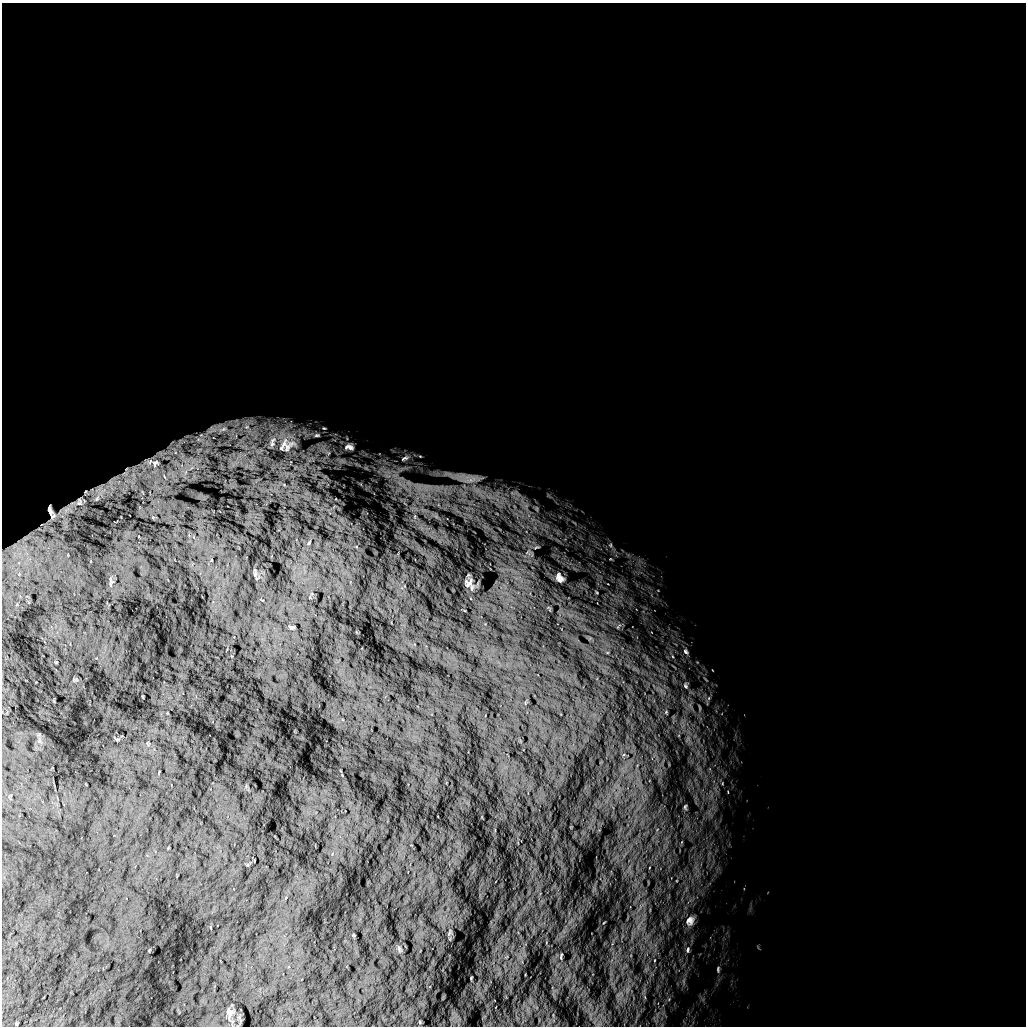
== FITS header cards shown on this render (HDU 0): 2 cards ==
NAXIS1  =                 1024 /
NAXIS2  =                 1024 /

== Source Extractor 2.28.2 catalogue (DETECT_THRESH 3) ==
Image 1024 x 1024 px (HDU 0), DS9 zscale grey, 1 PNG px = 1 image px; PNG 1028 x 1028 px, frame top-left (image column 1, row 1024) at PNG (2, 3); no overlay
Background 5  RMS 900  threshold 2690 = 3 sigma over >= 5 px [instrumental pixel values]
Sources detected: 27; all 27 listed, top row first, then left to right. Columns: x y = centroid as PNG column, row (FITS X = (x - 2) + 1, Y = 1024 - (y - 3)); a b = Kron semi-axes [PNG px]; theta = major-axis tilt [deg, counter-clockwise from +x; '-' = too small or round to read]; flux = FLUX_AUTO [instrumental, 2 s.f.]
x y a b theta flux
247 427 9 9 - 4.5e+05
324 428 5 3 - 6.0e+04
223 429 19 9 21 9.3e+05
317 435 8 5 9 1.4e+05
272 444 10 8 67 3.7e+05
283 445 28 9 63 8.7e+05
287 447 35 12 43 1.1e+06
349 447 12 7 -6 2.8e+05
404 458 12 5 24 2.4e+05
155 463 14 10 49 4.5e+05
470 480 23 7 13 6.8e+05
89 492 24 11 13 6.6e+05
99 492 38 22 56 2.5e+06
79 502 26 14 24 1.3e+06
51 512 12 4 -67 2.8e+05
611 545 6 4 90 1.1e+05
559 578 8 6 -59 2.7e+05
468 583 8 6 44 2.0e+05
291 627 7 4 8 7.0e+04
685 651 8 5 -46 1.3e+05
685 686 6 5 - 1.1e+05
685 806 6 4 66 7.4e+04
690 921 12 10 60 3.5e+05
688 950 7 3 88 9.8e+04
561 956 7 2 76 5.4e+04
718 969 8 3 -90 8.2e+04
420 1022 5 3 - 5.2e+04